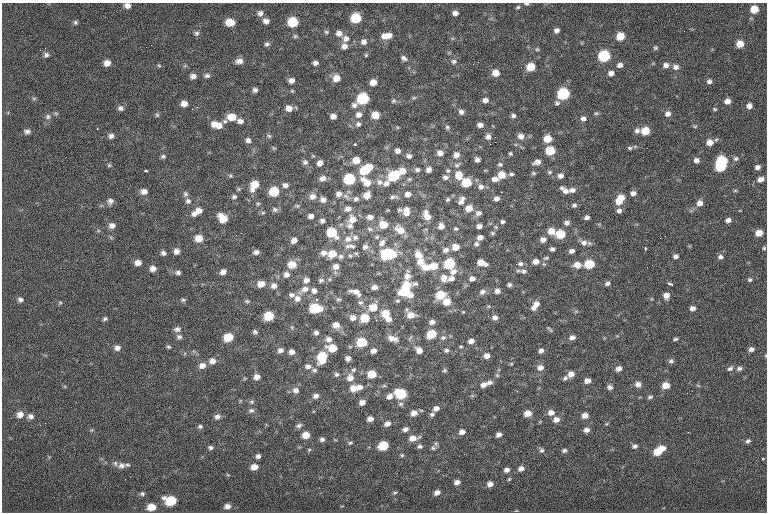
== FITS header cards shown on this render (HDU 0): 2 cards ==
NAXIS1  =                  765
NAXIS2  =                  510

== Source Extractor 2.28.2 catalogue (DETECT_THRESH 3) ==
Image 765 x 510 px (HDU 0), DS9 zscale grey, 1 PNG px = 1 image px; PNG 769 x 514 px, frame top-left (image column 1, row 510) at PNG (2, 3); no overlay
Background -1.32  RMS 6.6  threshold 19.9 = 3 sigma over >= 5 px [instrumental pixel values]
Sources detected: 429; all 429 listed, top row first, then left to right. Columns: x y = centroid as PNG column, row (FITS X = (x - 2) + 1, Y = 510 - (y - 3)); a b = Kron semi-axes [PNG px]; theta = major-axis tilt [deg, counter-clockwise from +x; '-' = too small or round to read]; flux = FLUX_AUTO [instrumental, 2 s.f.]
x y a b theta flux
527 4 5 3 - 620
127 5 7 5 -18 2100
518 7 5 4 - 610
754 9 6 6 - 6600
260 13 7 7 - 1700
455 13 6 5 - 1900
356 18 7 7 - 16000
266 21 7 6 - 2100
75 22 6 5 - 800
230 22 8 6 -5 6300
293 22 7 7 - 16000
557 30 5 5 - 1600
326 32 6 5 - 730
197 33 7 6 - 1100
339 33 8 7 - 2400
389 35 7 6 - 2300
295 36 5 5 - 740
384 36 9 8 - 3100
620 36 6 6 - 7100
346 38 9 9 - 2800
364 42 7 7 - 2000
267 44 6 5 - 1100
740 44 6 6 - 5300
344 46 7 7 - 2300
45 48 2 2 - 260
655 48 6 5 - 780
537 49 5 5 - 600
40 50 2 2 - 260
46 55 6 6 - 1200
366 55 6 5 - 560
604 56 7 7 - 32000
404 58 7 5 -34 1300
239 61 9 6 8 2400
454 61 8 7 - 1400
107 63 6 6 - 2900
315 63 5 4 - 1500
620 65 6 5 - 1800
666 65 7 6 - 2000
159 66 6 4 -3 560
531 67 7 6 - 8100
675 67 8 6 -10 2000
495 73 7 6 - 4100
611 73 6 5 - 2000
193 76 7 5 3 1900
207 76 8 6 2 1200
336 78 8 7 - 4200
291 81 6 6 - 2100
709 81 6 5 - 1400
373 82 6 6 - 3600
255 90 5 5 - 1200
563 94 7 7 - 32000
34 98 6 4 0 630
414 98 6 4 0 560
363 99 7 7 - 28000
485 100 6 5 - 1900
393 101 7 6 - 830
727 101 6 5 - 2600
184 103 6 5 - 3000
557 103 7 6 - 970
354 105 8 7 - 1600
749 106 6 6 - 2100
120 108 7 6 - 1400
289 108 7 6 - 3100
715 109 6 4 -26 530
461 112 6 6 - 1500
596 113 6 4 18 670
668 114 7 6 - 2000
157 115 6 5 - 730
358 115 8 8 - 2400
375 115 6 6 - 6700
333 116 5 5 - 2400
513 116 6 5 - 1200
48 117 8 7 - 1300
232 117 9 7 -3 5800
583 119 6 6 - 1800
225 121 7 5 0 900
240 121 8 6 -15 1900
214 124 8 8 - 3100
358 124 7 7 - 1400
480 125 6 4 -1 1900
219 126 8 7 - 3200
695 126 6 3 18 500
447 127 6 5 - 790
27 131 7 6 - 1500
637 131 7 6 - 1500
645 131 6 6 - 8400
111 136 7 6 - 1600
269 136 7 5 -16 830
521 136 8 7 - 2500
488 137 7 6 - 1800
547 139 7 6 - 6400
248 140 6 5 - 1600
495 142 2 2 - 3000
709 142 7 6 - 3600
355 144 3 3 - 620
490 144 2 2 - 3100
274 148 5 5 - 550
630 148 6 4 -15 770
397 151 5 5 - 1700
550 151 7 6 - 12000
440 153 6 6 - 2300
510 153 5 4 - 600
456 155 8 7 - 2400
163 156 6 5 - 820
409 156 6 5 - 1300
736 158 8 7 - 1200
356 160 8 7 - 4900
477 160 5 4 - 1500
696 160 6 5 - 1600
721 161 7 6 - 28000
305 162 7 7 - 1300
537 162 7 5 21 2300
320 163 6 5 - 2200
500 164 6 5 - 950
109 165 6 5 - 660
457 165 9 5 28 1100
369 167 6 5 - 4400
720 167 7 5 -1 19000
757 167 5 5 - 1800
365 170 9 7 19 13000
417 170 6 5 - 1100
429 170 5 5 - 2100
145 171 4 2 - 660
402 171 8 8 - 3800
448 171 7 5 -74 840
549 172 6 5 - 710
533 173 6 4 -16 650
511 174 6 4 0 800
459 175 9 8 - 5600
501 175 7 7 - 5200
230 176 6 4 -6 640
393 176 10 7 36 17000
560 176 7 6 - 1900
445 177 7 6 - 1300
323 178 8 7 - 2300
349 179 7 7 - 24000
495 179 7 5 6 2200
760 179 7 5 22 2400
366 182 20 9 -51 5900
380 182 9 9 - 2600
386 183 9 7 33 2000
466 183 7 6 - 13000
254 185 10 6 60 7000
285 185 6 6 - 1700
481 187 8 7 - 2100
238 189 6 4 -90 580
565 190 10 5 -38 2400
572 190 8 6 9 2000
144 191 8 7 - 2400
274 191 7 6 - 13000
735 191 6 4 1 520
633 193 7 6 - 2000
185 194 7 7 - 1100
339 194 7 6 - 2200
408 194 8 6 5 2300
367 195 8 7 - 4200
313 196 9 8 - 2600
346 196 11 5 -34 1600
234 197 6 5 - 1000
393 197 12 5 6 1400
323 199 6 6 - 2100
356 199 7 7 - 1400
448 199 7 5 42 890
497 199 6 5 - 1700
620 199 11 7 57 8500
110 201 8 7 - 1800
188 201 7 7 - 1500
461 201 12 7 65 2500
700 203 7 7 - 2600
258 204 6 5 - 590
574 205 7 5 27 1100
297 206 6 5 - 650
469 208 8 7 - 4100
348 209 8 7 - 2300
199 210 8 6 6 2800
275 210 8 6 -22 1200
399 210 19 8 2 1400
407 210 6 6 - 2000
619 211 7 6 - 1600
263 213 6 4 1 590
406 213 9 7 -11 2600
478 213 8 7 - 1800
194 214 7 6 - 1900
311 216 5 5 - 1800
427 216 12 8 -64 4600
370 217 8 6 -4 2200
587 217 5 4 - 1400
223 218 9 6 -45 6800
353 219 11 10 - 4300
728 220 6 5 - 1700
322 221 6 5 - 1200
502 222 5 5 - 900
567 223 7 5 2 1600
383 224 8 7 - 7500
112 225 8 7 - 2300
350 226 10 8 -17 2000
441 226 7 7 - 2600
479 226 5 4 - 1900
370 229 9 5 -15 1300
456 229 5 5 - 720
400 230 14 9 -31 5200
551 231 8 7 - 4300
241 233 3 2 - 300
332 233 8 6 -39 16000
492 233 6 5 - 740
759 233 6 5 - 4900
560 234 7 6 - 12000
236 235 2 2 - 270
665 236 3 2 - 310
355 237 8 7 - 1500
377 237 6 5 - 800
480 237 5 4 - 2400
199 238 7 6 - 4800
660 238 2 2 - 280
348 239 9 8 - 2900
294 240 6 5 - 2200
543 240 6 5 - 2200
382 243 10 8 49 2300
584 243 9 8 - 2300
476 244 7 6 - 1200
350 246 16 6 -3 2000
365 247 7 6 - 1600
455 247 7 6 - 4700
645 248 4 3 - 540
764 248 5 4 - 590
552 249 5 4 - 1200
446 250 8 7 - 1900
176 251 6 6 - 2200
572 251 6 4 19 1700
256 252 6 5 - 1700
163 253 6 5 - 1300
324 253 8 6 0 2500
332 254 8 7 - 6500
363 254 2 2 - 210
388 254 12 8 5 29000
357 255 9 3 -48 710
418 255 10 8 -48 4600
340 256 7 6 - 1200
350 256 5 5 - 630
676 256 5 4 - 1400
720 257 7 6 - 1500
546 258 8 4 15 720
536 261 7 6 - 2800
420 262 13 11 -53 4900
138 263 7 6 - 2800
482 263 9 5 -18 4700
521 263 7 5 66 1600
292 264 8 7 - 5700
449 264 7 6 - 22000
516 264 3 2 - 530
589 264 7 6 - 14000
577 265 8 6 0 3900
652 265 2 2 - 310
336 266 8 7 - 2500
434 266 9 7 19 6400
427 267 14 9 8 5000
647 267 2 2 - 300
153 269 6 6 - 2400
523 271 10 7 -8 1500
223 272 6 5 - 2000
453 272 10 8 37 2700
178 273 6 5 - 1300
286 274 7 6 - 2000
407 276 26 13 -46 6400
444 278 10 9 - 3500
451 278 7 6 - 2100
472 279 7 6 - 2000
306 280 6 6 - 2100
321 280 7 6 - 1300
750 280 5 5 - 800
607 283 7 5 26 1400
261 284 7 6 - 4500
670 284 6 3 -17 730
406 285 9 6 7 8200
509 285 5 4 - 940
274 286 8 7 - 2300
374 287 7 6 - 1900
305 289 10 8 19 3000
314 291 7 7 - 1800
497 291 6 6 - 1700
356 292 15 7 -21 3300
405 292 11 8 -10 16000
482 292 9 7 30 1600
291 295 9 7 -12 1600
440 295 8 7 - 11000
666 295 6 6 - 2800
297 298 9 8 - 2700
338 299 7 6 - 870
20 300 7 6 - 1400
183 300 6 4 0 730
247 301 7 4 -9 710
397 301 6 4 -2 720
360 302 8 7 - 1300
447 302 7 7 - 5700
60 303 5 5 - 580
536 304 8 7 - 2500
373 307 9 8 - 6300
533 307 7 6 - 1700
315 308 9 6 1 18000
692 308 5 4 - 2000
576 311 6 4 19 540
463 312 4 3 - 370
385 313 7 7 - 7100
411 315 9 7 -26 4900
269 316 7 6 - 14000
353 318 8 7 - 2600
365 318 7 6 - 11000
495 318 7 6 - 1800
105 319 6 5 - 880
388 319 7 6 - 2500
432 322 7 5 14 1800
336 325 7 7 - 3300
292 327 5 5 - 700
177 329 9 6 8 1600
550 329 11 3 -51 620
255 332 6 5 - 1000
316 332 5 5 - 1500
431 334 7 6 - 12000
179 337 7 6 - 1200
228 337 7 6 - 11000
572 337 7 5 15 1900
393 338 12 6 -19 3000
443 338 8 7 - 1300
329 339 7 6 - 2100
675 339 5 3 - 770
471 341 6 4 7 2400
362 342 7 6 - 15000
169 347 5 4 - 670
461 347 6 3 0 500
117 348 7 6 - 2000
332 348 8 6 -10 7800
751 349 6 5 - 1700
280 350 7 6 - 1900
419 350 7 6 - 2900
446 350 7 5 13 1000
373 351 5 5 - 2000
541 351 6 5 - 1600
292 352 6 6 - 2200
487 356 6 6 - 2600
322 357 10 7 75 15000
348 358 5 5 - 1800
212 361 8 7 - 2500
671 361 6 6 - 1100
511 364 5 5 - 490
202 366 8 7 - 2700
308 366 8 6 -6 1700
540 367 8 7 - 2500
619 368 6 5 - 2200
730 368 8 5 36 1300
739 368 8 6 12 1400
314 370 7 6 - 1100
353 370 7 5 31 840
445 370 5 5 - 680
337 374 6 6 - 1000
372 374 7 6 - 8100
571 374 7 6 - 3300
497 375 6 5 - 710
257 377 6 6 - 2500
350 378 9 8 - 3300
565 378 7 5 44 960
587 381 6 5 - 2800
489 382 8 6 1 1500
638 384 7 7 - 2100
483 385 8 6 20 2200
666 385 6 5 - 4800
360 387 7 6 - 2200
610 387 6 5 - 1300
354 388 8 7 - 4100
296 390 8 7 - 2300
692 391 2 2 - 200
687 393 2 2 - 210
401 394 8 6 -14 20000
316 396 7 5 12 1800
389 396 7 5 37 2200
650 397 7 4 8 920
252 402 7 5 1 840
362 402 5 5 - 2300
401 404 7 6 - 970
436 408 8 6 23 2100
251 410 7 6 - 1200
414 413 8 7 - 2800
527 413 6 5 - 4200
551 413 8 7 - 2500
20 414 9 8 - 2800
432 414 6 5 - 1100
585 415 6 5 - 2900
31 416 8 6 -37 1600
217 417 7 6 - 1800
370 419 6 5 - 2300
556 419 7 6 - 2700
387 424 7 6 - 2100
200 426 6 5 - 880
299 426 8 5 25 1200
405 429 7 5 11 1700
586 430 6 5 - 2000
462 432 6 5 - 2200
306 435 6 5 - 5800
499 435 5 4 - 1800
413 438 11 6 9 3600
322 439 6 5 - 1100
748 441 6 5 - 1000
350 443 6 3 6 700
383 446 7 6 - 15000
420 446 7 6 - 1100
635 446 6 4 21 1200
210 448 6 5 - 980
433 448 7 7 - 1200
662 448 6 6 - 3700
309 450 5 4 - 540
542 450 6 6 - 1000
564 450 5 4 - 1000
657 452 7 6 - 8800
402 455 5 4 - 590
258 456 5 4 - 1300
763 459 4 3 - 320
121 465 11 8 11 2700
254 467 7 6 - 3500
521 468 6 5 - 2000
507 470 6 5 - 1700
228 475 6 3 -18 410
509 479 5 4 - 530
457 482 6 5 - 1900
490 484 6 5 - 2200
437 492 6 5 - 2200
395 493 6 4 20 610
142 494 6 5 - 940
171 501 8 6 -8 19000
227 506 6 5 - 2000
152 507 7 6 - 7300
At the frame edge (FLAGS 8, measured only in part): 3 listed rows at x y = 527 4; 127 5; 751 349